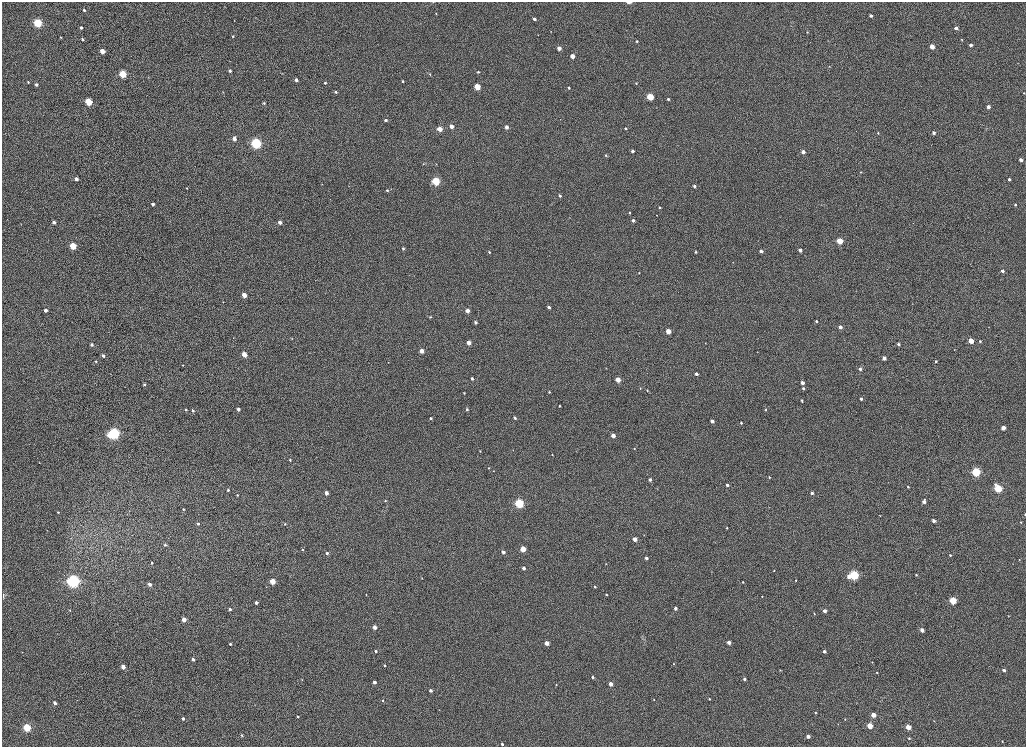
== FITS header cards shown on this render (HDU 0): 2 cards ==
NAXIS1  =                 2048
NAXIS2  =                 1489

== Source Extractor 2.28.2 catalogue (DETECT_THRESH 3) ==
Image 2048 x 1489 px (HDU 0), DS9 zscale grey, zoomed out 1/2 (1 PNG px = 2 x 2 image px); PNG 1028 x 749 px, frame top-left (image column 1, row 1489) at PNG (2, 2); no overlay
Background 1010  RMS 3.6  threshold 10.7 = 3 sigma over >= 5 px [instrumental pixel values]
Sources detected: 256; all 256 listed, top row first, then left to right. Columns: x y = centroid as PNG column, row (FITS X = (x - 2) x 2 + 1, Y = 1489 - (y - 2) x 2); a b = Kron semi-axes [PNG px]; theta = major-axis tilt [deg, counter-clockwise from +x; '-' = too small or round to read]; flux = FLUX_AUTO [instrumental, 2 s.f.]
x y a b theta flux
629 2 6 3 1 1600
84 10 2 2 - 1600
436 14 3 2 - 430
871 16 3 3 - 2500
534 19 3 2 - 2500
234 21 2 2 - 320
38 23 3 3 - 80000
81 28 3 2 - 2100
956 28 3 3 - 4000
551 31 2 2 - 260
807 32 3 3 - 560
538 35 3 2 - 240
233 36 3 2 - 650
61 37 3 2 - 470
83 39 2 2 - 1100
828 40 4 2 - 310
962 40 3 2 - 460
637 41 3 3 - 900
971 45 3 3 - 3200
932 46 3 3 - 13000
559 48 3 3 - 6300
102 51 3 3 - 11000
572 56 3 3 - 8600
1018 63 2 2 - 220
830 66 3 2 - 420
230 71 3 2 - 2200
478 72 3 3 - 940
122 74 3 3 - 52000
282 74 3 2 - 310
430 74 3 2 - 530
296 80 3 2 - 3300
403 81 2 2 - 810
28 82 3 2 - 910
325 83 3 3 - 1000
636 83 3 3 - 640
36 84 3 2 - 2400
477 86 3 3 - 28000
569 88 3 2 - 1000
336 92 3 2 - 1200
1024 93 2 2 - 540
650 97 3 3 - 37000
668 99 3 2 - 1700
88 101 3 3 - 45000
264 103 4 3 - 770
988 107 3 3 - 3900
386 120 3 3 - 1900
451 126 3 3 - 7200
506 127 3 3 - 4700
625 128 3 3 - 820
987 128 3 2 - 330
440 129 3 3 - 13000
878 133 3 3 - 750
934 133 3 2 - 2700
234 139 3 3 - 4400
256 143 4 3 - 170000
632 151 3 2 - 2600
803 152 3 3 - 4500
606 155 3 3 - 850
1021 160 3 3 - 3500
423 164 3 2 - 410
436 164 3 2 - 390
861 172 2 2 - 540
76 179 3 2 - 3400
1009 179 2 2 - 1300
436 181 3 3 - 74000
349 186 3 1 - 210
694 186 3 2 - 2100
187 188 2 2 - 500
391 189 3 2 - 310
387 190 3 2 - 870
560 196 3 2 - 1800
153 204 3 2 - 3000
1015 205 2 2 - 820
659 207 3 2 - 810
630 213 3 2 - 700
657 215 2 2 - 280
570 218 2 2 - 230
633 220 3 3 - 2100
54 222 3 2 - 2500
280 222 3 2 - 4800
840 241 3 3 - 28000
73 246 3 3 - 35000
403 248 2 2 - 1100
800 250 3 3 - 2900
761 251 3 3 - 2500
489 252 3 2 - 1000
695 252 3 2 - 930
733 262 2 2 - 300
1002 271 3 3 - 3600
639 273 2 2 - 400
244 295 3 3 - 10000
223 302 3 2 - 290
912 304 3 2 - 250
549 307 3 3 - 2400
45 310 3 3 - 3800
467 311 3 3 - 5900
430 317 3 3 - 540
816 321 3 2 - 1100
475 322 3 3 - 2200
840 327 3 3 - 4800
988 327 3 2 - 290
668 331 3 3 - 13000
233 338 3 2 - 370
292 338 4 2 - 420
971 341 3 3 - 15000
980 341 3 3 - 1100
469 342 3 3 - 6900
705 343 3 2 - 320
898 344 3 3 - 1700
92 345 3 3 - 1800
954 349 3 2 - 330
422 351 3 3 - 8200
244 354 3 3 - 16000
103 355 3 2 - 2100
884 358 3 3 - 4500
96 361 3 3 - 710
936 361 3 3 - 1100
388 362 3 2 - 230
183 365 2 2 - 420
860 369 3 3 - 2400
696 374 3 3 - 2000
472 378 3 3 - 1900
618 380 3 3 - 13000
802 383 3 3 - 3700
144 385 3 3 - 840
640 388 3 2 - 370
803 388 3 3 - 1500
647 390 3 2 - 570
549 392 3 3 - 760
464 393 3 2 - 790
861 399 3 2 - 2100
802 400 4 2 - 790
559 406 2 2 - 690
238 409 3 2 - 2800
467 409 3 3 - 1400
766 409 3 3 - 670
185 410 3 3 - 880
192 410 3 3 - 1700
430 418 3 2 - 1200
515 418 3 2 - 1500
712 421 3 2 - 3700
741 423 3 2 - 900
1003 428 3 3 - 9100
114 433 4 3 - 210000
110 435 4 3 - 9100
613 435 3 3 - 6700
634 448 3 2 - 480
480 451 3 2 - 480
552 455 3 2 - 530
290 460 3 3 - 780
39 462 3 2 - 230
488 468 3 2 - 430
493 471 2 2 - 320
976 472 3 3 - 82000
769 477 3 3 - 620
650 479 3 3 - 2200
727 485 3 3 - 2200
908 487 3 3 - 780
998 488 4 3 - 51000
657 489 3 2 - 290
228 490 3 3 - 1000
326 493 3 3 - 4800
812 493 3 3 - 2400
237 495 3 2 - 690
385 501 4 3 - 700
924 502 4 3 - 3700
519 503 4 3 - 95000
183 509 3 3 - 970
58 512 3 2 - 730
1025 514 2 1 - 620
880 516 3 3 - 440
934 521 3 3 - 3200
1021 522 2 2 - 480
198 523 3 3 - 1500
285 524 2 2 - 460
727 528 2 2 - 610
644 535 3 2 - 350
635 539 3 3 - 6100
165 545 3 3 - 1200
523 549 3 3 - 19000
302 550 3 3 - 1100
503 552 3 3 - 4200
327 553 3 3 - 1900
950 555 3 3 - 1000
646 558 3 3 - 2600
1019 560 3 2 - 410
152 563 3 3 - 1100
606 564 3 2 - 340
524 568 3 3 - 3300
774 571 3 2 - 440
854 575 4 3 - 120000
916 575 3 2 - 720
849 577 4 3 - 3700
422 578 3 3 - 530
796 580 3 3 - 680
73 581 4 4 - 370000
272 581 3 3 - 20000
743 582 3 2 - 540
149 584 3 3 - 4100
595 587 3 3 - 960
366 595 3 2 - 560
606 595 3 2 - 840
3 596 9 3 90 1200
762 596 2 2 - 440
953 600 3 3 - 42000
256 603 3 2 - 2900
675 608 3 3 - 2300
230 609 2 2 - 1600
70 610 3 3 - 530
824 611 3 3 - 3600
814 614 3 2 - 530
1009 616 3 3 - 410
184 619 3 3 - 8700
375 627 3 3 - 4800
922 630 3 3 - 5100
729 642 3 3 - 4200
547 643 3 3 - 7500
230 644 3 3 - 1300
376 651 3 2 - 1700
824 651 3 3 - 2600
22 652 3 2 - 290
193 659 3 3 - 2900
872 662 3 3 - 350
673 664 2 2 - 410
385 665 3 2 - 1100
123 667 3 3 - 6900
780 670 3 3 - 600
1004 670 3 3 - 2100
877 673 3 3 - 700
593 677 3 2 - 1800
744 679 3 2 - 2200
302 680 3 2 - 390
374 682 3 3 - 3900
611 684 3 3 - 6100
556 685 3 2 - 530
430 690 3 3 - 2300
654 699 3 2 - 380
709 699 2 2 - 590
383 701 3 3 - 720
55 703 3 3 - 4000
255 705 3 2 - 320
815 713 3 3 - 770
873 715 3 3 - 11000
298 717 3 3 - 1000
183 718 3 3 - 2200
845 719 3 2 - 420
934 721 3 2 - 360
838 724 2 2 - 360
870 725 3 3 - 21000
27 727 4 3 - 52000
908 727 3 3 - 16000
242 735 3 3 - 890
808 736 3 3 - 3800
909 738 2 2 - 730
1002 741 3 2 - 460
502 744 3 2 - 1600
At the frame edge (FLAGS 8, measured only in part): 2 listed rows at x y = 629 2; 1025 514

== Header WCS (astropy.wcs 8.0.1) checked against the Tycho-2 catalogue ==
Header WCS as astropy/WCSLIB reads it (CRVAL/CRPIX/CD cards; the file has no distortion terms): RA---TAN/DEC--TAN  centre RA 23:46:07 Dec +45:01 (356.53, +45.02 deg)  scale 0.396 arcsec/px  FOV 13.5' x 9.8'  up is +165 deg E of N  parity normal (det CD < 0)
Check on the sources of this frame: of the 60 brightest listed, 3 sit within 1.5 arcsec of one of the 7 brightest Tycho-2 stars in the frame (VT <= 12.21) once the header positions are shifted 1.31 arcsec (0.30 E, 1.28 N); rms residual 0.29 arcsec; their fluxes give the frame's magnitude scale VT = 23.97 - 2.5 log10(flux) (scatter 0.49 mag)
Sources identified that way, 3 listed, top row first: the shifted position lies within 1.5 arcsec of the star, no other Tycho-2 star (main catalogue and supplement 1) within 3.0 arcsec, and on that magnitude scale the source's flux lands within +1.5 / -3 mag of the star's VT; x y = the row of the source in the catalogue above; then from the Tycho-2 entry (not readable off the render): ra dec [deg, ICRS J2000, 3 dp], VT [Tycho-2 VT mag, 2 dp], TYC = Tycho-2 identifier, HIP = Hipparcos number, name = IAU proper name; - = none
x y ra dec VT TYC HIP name
114 433 356.406 +45.013 11.15 3638-2068-1 - -
998 488 356.667 +45.077 12.20 3638-2023-1 - -
27 727 356.356 +45.071 11.46 3638-2367-1 - -